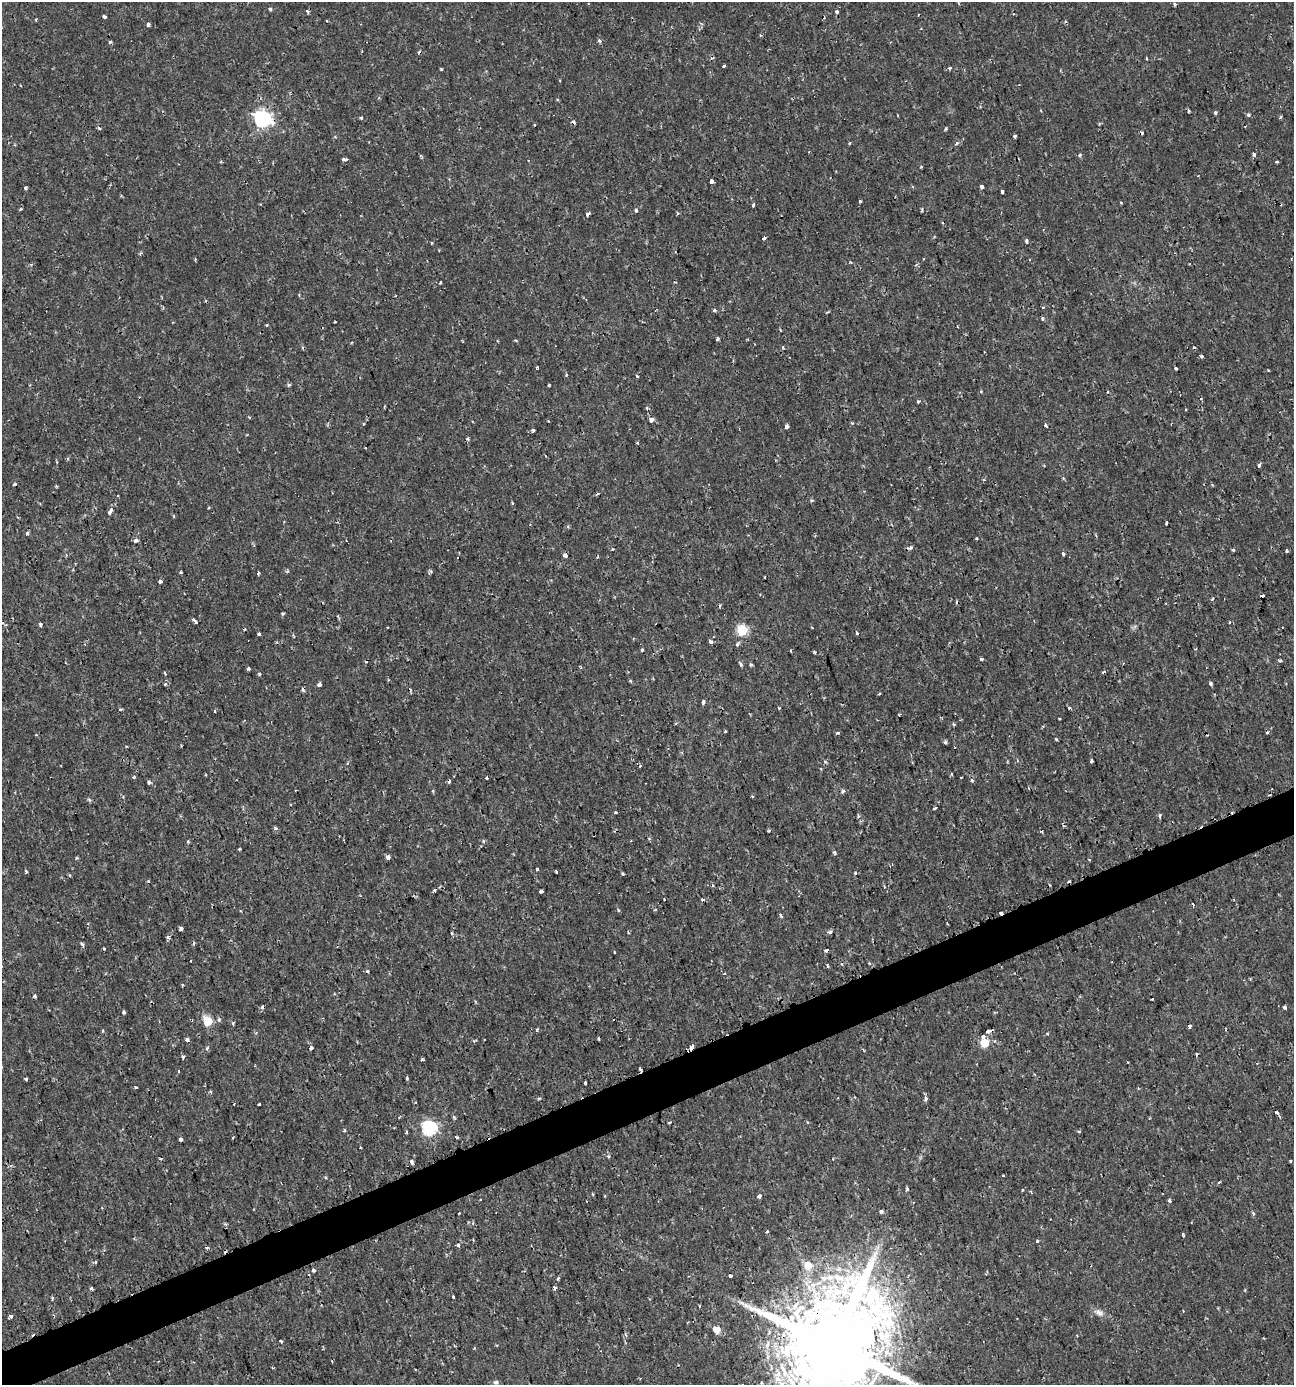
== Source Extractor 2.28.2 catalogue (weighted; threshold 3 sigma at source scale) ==
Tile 7 of 4 x 4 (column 3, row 2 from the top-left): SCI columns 2721-4012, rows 2771-4153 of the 5402 x 5549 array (HDU 1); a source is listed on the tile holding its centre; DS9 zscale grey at full resolution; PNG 1296 x 1387 px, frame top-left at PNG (2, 2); no overlay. Shown black and unused: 3% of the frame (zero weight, under 2 of 3 exposures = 1% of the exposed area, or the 3 px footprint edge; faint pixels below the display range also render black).
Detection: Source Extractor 2.28.2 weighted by HDU 2 'WHT'; one run over the whole footprint, this tile lists its part. Background 0.00186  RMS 0.0011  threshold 0.00477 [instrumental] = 3 sigma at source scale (4.5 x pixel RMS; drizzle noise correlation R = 1.50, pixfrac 1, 0.0396/0.0396 arcsec/px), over >= 5 px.
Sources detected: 286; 29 cosmic-ray / hot-pixel residue — not listed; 1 inside a brighter listed object's ellipse — not listed separately; the other 256 listed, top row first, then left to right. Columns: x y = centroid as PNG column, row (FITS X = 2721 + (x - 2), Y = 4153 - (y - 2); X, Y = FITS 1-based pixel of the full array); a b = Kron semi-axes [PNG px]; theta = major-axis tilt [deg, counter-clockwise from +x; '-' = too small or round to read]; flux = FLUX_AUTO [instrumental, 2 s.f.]
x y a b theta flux
1175 4 5 3 - 0.16
270 9 4 4 - 0.14
837 11 3 3 - 0.43
104 17 4 3 - 0.35
148 25 4 3 - 0.6
599 41 5 3 - 0.24
110 42 3 3 - 0.42
1147 58 4 2 - 0.12
724 65 3 3 - 0.3
949 68 4 3 - 0.24
441 69 3 2 - 0.11
557 99 5 3 - 0.097
1188 111 4 2 - 0.095
1215 113 3 3 - 0.28
897 115 3 2 - 0.07
1248 115 4 4 - 0.28
361 118 4 3 - 0.17
263 119 7 7 - 34
573 122 5 5 - 0.23
99 128 4 3 - 0.18
945 129 5 3 - 0.12
1014 136 3 3 - 0.34
850 143 3 3 - 0.13
957 143 5 4 - 0.23
1080 155 5 4 - 0.18
1254 155 4 3 - 1.2
344 159 5 3 - 0.35
1276 161 5 3 - 0.12
711 181 4 3 - 0.95
982 187 4 3 - 0.54
25 188 4 3 - 0.33
1002 192 3 3 - 0.3
860 201 3 3 - 0.16
1121 203 4 3 - 0.084
753 205 4 3 - 0.13
20 209 4 3 - 0.12
636 210 4 3 - 0.26
922 210 4 2 - 0.15
677 213 5 3 - 0.11
587 214 5 4 - 0.24
764 238 4 3 - 0.23
1026 241 4 3 - 0.52
432 243 3 3 - 0.2
916 265 6 4 43 0.14
440 282 3 3 - 0.26
714 310 3 3 - 0.33
1042 318 4 3 - 0.13
335 322 3 2 - 0.11
957 326 3 2 - 0.071
717 339 3 3 - 0.25
516 340 6 2 -22 0.09
462 341 3 2 - 0.097
783 347 5 3 - 0.14
1202 356 3 3 - 0.3
537 367 3 3 - 0.16
1176 368 3 3 - 0.16
566 375 5 3 - 0.1
289 385 4 3 - 0.26
549 385 3 2 - 0.14
981 391 4 4 - 0.11
918 402 4 3 - 0.18
249 417 4 3 - 0.098
651 420 7 6 - 0.33
548 421 3 2 - 0.11
364 424 3 3 - 0.12
1046 425 5 3 - 0.32
786 426 4 3 - 0.66
533 430 4 3 - 0.2
468 438 4 3 - 0.18
365 448 2 2 - 0.091
68 459 4 3 - 0.13
1259 465 4 3 - 0.3
15 484 3 3 - 0.33
56 486 4 2 - 0.1
597 494 3 2 - 0.21
118 495 3 2 - 0.16
812 501 4 4 - 0.16
512 503 3 3 - 0.098
208 507 3 3 - 0.17
109 512 4 4 - 0.28
1166 523 3 2 - 0.2
27 533 4 3 - 0.38
976 538 3 3 - 0.21
136 541 5 4 - 0.36
910 547 7 4 22 0.28
1233 550 4 4 - 0.13
1287 551 3 3 - 0.15
1063 554 3 3 - 0.33
565 555 4 3 - 0.52
181 572 3 3 - 0.14
258 573 4 3 - 0.13
160 581 4 3 - 0.49
1212 599 4 3 - 0.18
283 613 4 3 - 0.14
195 621 6 3 -44 0.57
1230 622 3 2 - 0.087
40 624 4 3 - 0.3
387 627 3 2 - 0.11
742 630 6 6 - 7.6
857 633 4 3 - 0.22
259 634 3 3 - 0.5
711 642 5 4 - 0.35
737 644 3 3 - 0.36
642 650 4 4 - 0.13
791 651 4 2 - 0.085
814 652 4 3 - 0.17
981 659 4 3 - 0.17
1280 661 4 4 - 0.17
741 664 6 4 -59 0.26
751 665 4 3 - 0.18
248 669 4 3 - 0.2
1103 672 5 3 - 0.13
165 673 4 3 - 0.095
259 674 4 3 - 0.19
631 681 5 3 - 0.11
1210 683 3 3 - 0.5
165 684 5 4 - 0.15
319 684 5 4 - 0.29
879 694 4 2 - 0.12
703 701 4 3 - 0.52
779 708 3 3 - 0.1
1069 708 4 3 - 0.18
120 709 5 2 - 0.13
215 711 4 2 - 0.093
899 715 4 2 - 0.099
954 724 4 3 - 0.15
725 731 4 3 - 0.095
1267 732 3 3 - 0.33
838 733 3 3 - 0.41
1056 739 4 3 - 0.1
945 742 4 3 - 0.21
1091 761 4 3 - 0.35
825 762 5 3 - 0.14
640 766 3 3 - 0.19
821 769 3 3 - 0.099
951 774 5 3 - 0.097
134 777 4 3 - 0.18
487 777 3 3 - 0.41
961 777 3 2 - 0.082
972 780 4 4 - 0.3
149 782 4 3 - 0.39
1272 789 3 2 - 0.072
433 791 5 3 - 0.12
843 791 3 3 - 0.47
752 796 3 3 - 0.11
89 800 6 4 -4 0.17
935 808 3 2 - 0.24
615 812 3 3 - 0.15
858 816 4 3 - 0.2
1160 816 4 3 - 0.37
275 828 6 4 -19 0.21
769 830 4 3 - 0.13
1041 831 4 3 - 0.13
188 842 4 3 - 0.16
239 849 3 3 - 0.25
834 852 5 4 - 0.19
388 857 4 4 - 0.48
77 858 4 3 - 0.14
537 869 3 3 - 0.22
26 872 4 3 - 0.14
556 872 3 3 - 2.6
855 873 4 3 - 0.14
623 874 3 3 - 0.18
434 890 3 3 - 0.39
541 892 3 3 - 0.55
703 899 5 3 - 0.15
1193 904 3 3 - 0.27
618 910 4 3 - 0.13
781 915 5 3 - 0.19
181 928 4 4 - 0.32
830 932 5 4 - 0.22
452 933 4 4 - 0.12
168 937 5 4 - 0.22
82 944 5 4 - 0.25
104 948 3 2 - 0.13
827 950 4 3 - 0.47
614 952 3 2 - 0.081
827 966 4 3 - 0.2
367 971 4 3 - 0.16
1250 979 4 4 - 0.088
182 985 3 3 - 0.11
35 996 3 3 - 0.5
1152 999 2 2 - 0.1
262 1007 4 3 - 0.44
1285 1007 4 3 - 0.34
124 1012 4 3 - 0.47
219 1019 6 5 - 0.26
207 1021 6 5 - 5.1
233 1023 3 3 - 0.24
1189 1026 4 3 - 0.48
537 1029 4 3 - 0.16
102 1031 4 3 - 0.11
989 1031 6 3 21 1
1047 1034 4 3 - 0.11
983 1037 4 4 - 0.38
187 1039 4 3 - 0.44
474 1041 5 3 - 0.14
984 1043 5 5 - 4
691 1047 5 3 - 0.91
311 1048 4 3 - 0.39
207 1049 6 4 64 0.2
183 1057 5 3 - 0.21
422 1059 3 3 - 0.19
407 1078 3 3 - 0.16
26 1079 3 3 - 0.22
585 1082 3 3 - 0.59
135 1087 4 3 - 0.1
539 1098 4 4 - 0.14
926 1098 5 4 - 0.37
234 1104 3 2 - 0.088
259 1104 3 2 - 0.24
1277 1112 5 4 - 0.2
454 1118 6 4 -56 0.16
669 1123 4 3 - 0.2
394 1128 3 2 - 0.078
429 1128 6 6 - 22
344 1130 3 3 - 0.22
1079 1131 4 3 - 0.17
457 1137 4 3 - 0.12
181 1139 4 4 - 1.1
161 1159 4 3 - 0.11
411 1161 5 3 - 0.34
1290 1161 3 3 - 0.23
1003 1175 3 2 - 0.096
1219 1182 3 3 - 0.17
907 1189 5 4 - 0.16
1022 1190 3 3 - 0.1
592 1194 4 3 - 0.11
759 1196 4 3 - 1.2
1169 1200 4 3 - 0.31
881 1211 4 4 - 0.33
1253 1213 5 3 - 0.12
767 1232 4 3 - 0.13
1183 1235 4 2 - 0.17
1037 1241 3 3 - 0.2
458 1245 4 3 - 0.38
878 1247 7 4 71 0.29
95 1262 4 3 - 0.2
808 1265 8 7 - 1.6
313 1270 4 3 - 0.37
730 1276 4 3 - 0.42
558 1278 4 3 - 0.14
92 1288 3 3 - 0.21
555 1288 4 4 - 0.3
453 1297 3 3 - 0.39
52 1298 4 4 - 0.11
1099 1312 14 8 -29 0.62
10 1316 4 3 - 0.46
717 1330 5 5 - 1.5
626 1334 7 2 -68 0.11
1077 1335 3 2 - 0.12
281 1341 4 3 - 0.18
833 1345 29 25 87 2700
474 1348 4 3 - 0.093
496 1382 7 6 - 0.25
762 1383 5 4 - 0.16
Overlapping masked pixels (flux is a lower limit): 6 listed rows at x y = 263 119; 573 122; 651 420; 827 950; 691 1047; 833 1345
Isophote crosses this tile's border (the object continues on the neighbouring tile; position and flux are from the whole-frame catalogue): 1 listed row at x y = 833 1345